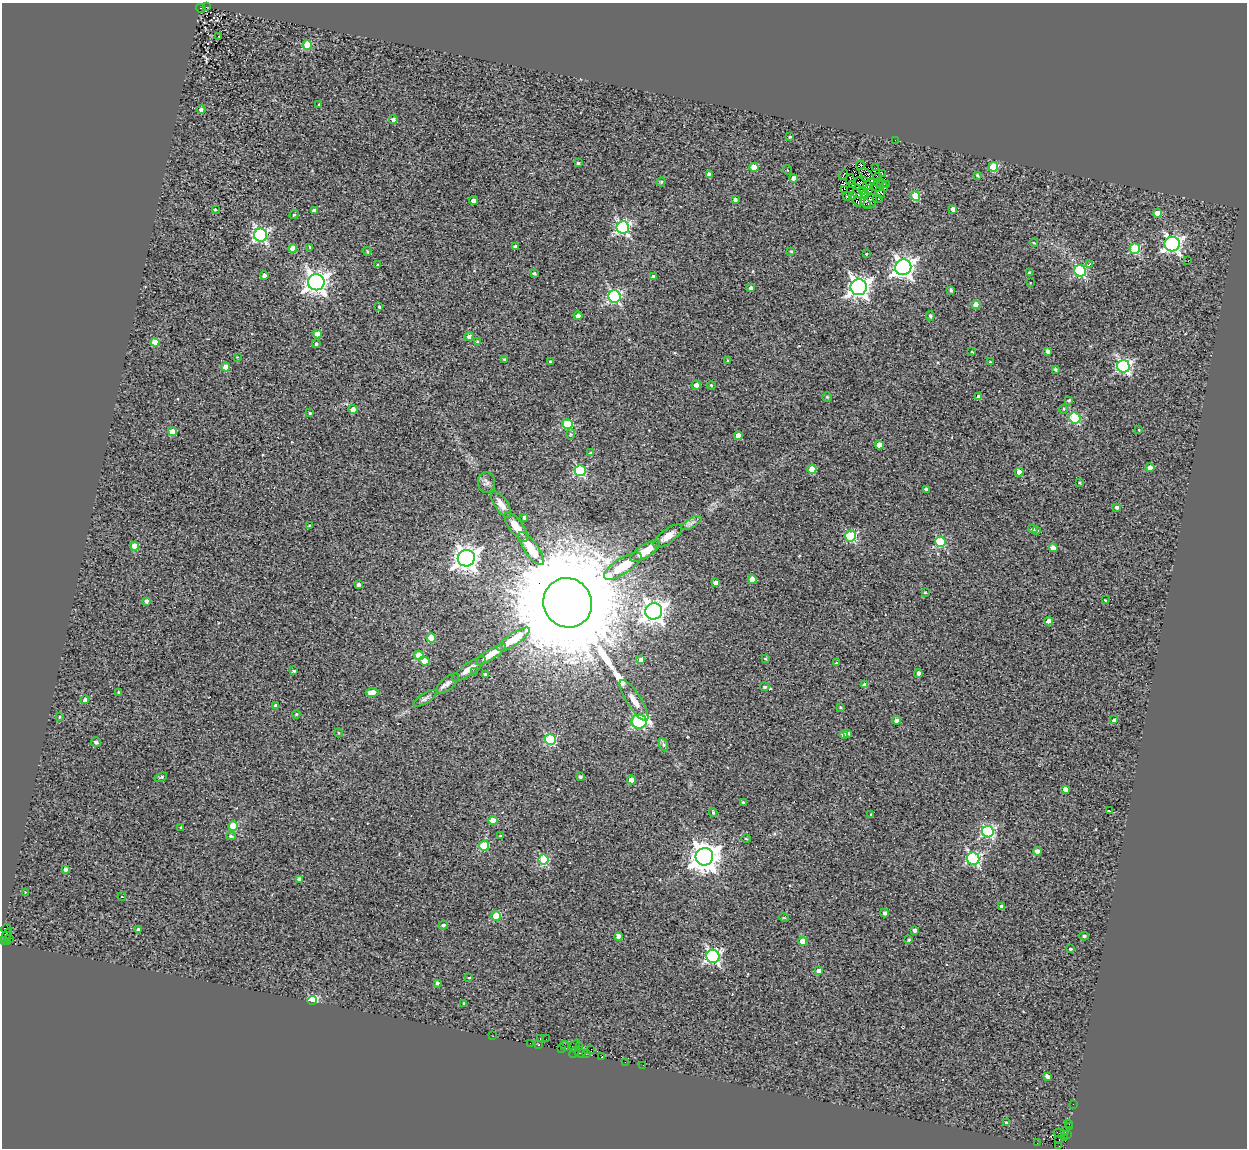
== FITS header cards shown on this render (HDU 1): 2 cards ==
NAXIS1  =                 1245
NAXIS2  =                 1146

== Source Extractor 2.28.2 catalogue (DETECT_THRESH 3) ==
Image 1245 x 1146 px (HDU 1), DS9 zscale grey, 1 PNG px = 1 image px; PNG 1249 x 1150 px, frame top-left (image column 1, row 1146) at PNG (2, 3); each listed source drawn as its Kron ellipse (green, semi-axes under 4 px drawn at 4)
Background 0.268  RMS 0.6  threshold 1.8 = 3 sigma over >= 5 px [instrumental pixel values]
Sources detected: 257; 3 with non-positive FLUX_AUTO (blend fragments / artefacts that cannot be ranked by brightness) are neither listed nor drawn; the other 254 listed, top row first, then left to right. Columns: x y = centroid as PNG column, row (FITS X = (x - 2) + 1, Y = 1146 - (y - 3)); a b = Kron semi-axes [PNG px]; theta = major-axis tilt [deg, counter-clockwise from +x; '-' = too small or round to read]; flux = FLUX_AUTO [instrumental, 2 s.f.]
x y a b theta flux
206 7 2 2 - 2.1e+02
201 8 5 3 - 4.6e+02
219 36 2 2 - 2.8e+01
307 45 5 4 - 1.4e+03
319 105 3 2 - 4.0e+01
201 109 4 4 - 9.8e+01
393 120 4 4 - 1.1e+02
790 137 3 3 - 4.3e+01
895 140 2 2 - 2.2e+01
578 163 3 3 - 5.5e+01
860 165 4 3 - 9.0e+01
754 167 4 4 - 6.2e+02
993 167 5 5 - 1.8e+03
876 168 2 2 - 3.2e+01
787 170 5 3 - 3.4e+01
882 173 3 2 - 5.7e+01
866 174 8 2 -32 2.2e+01
709 175 4 4 - 2.1e+02
844 175 5 2 - 3.8e+01
977 175 4 3 - 5.0e+01
877 177 4 3 - 1.1e+01
794 178 4 4 - 2.2e+02
850 179 5 2 - 3.8e+01
661 182 4 4 - 5.8e+01
861 182 6 2 -32 5.3e+01
878 183 5 2 - 4.8e+01
852 185 3 2 - 4.4e+01
867 185 4 2 - 6.5e+01
882 185 7 3 -51 5.2e+01
886 185 2 2 - 4.2e+01
876 187 5 3 - 1.3e+01
844 189 2 2 - 1.5e+01
869 189 3 2 - 3.4e+01
863 192 3 2 - 2.8e+01
881 192 6 2 -72 5.9e+01
857 194 5 2 - 2.1e+01
865 194 3 2 - 2.9e+01
852 195 3 2 - 4.6e+01
847 196 4 3 - 4.2e+01
915 196 5 4 - 1.3e+03
735 199 4 3 - 9.4e+01
878 199 5 2 - 5.1e+01
473 201 4 4 - 1.5e+02
857 201 5 2 - 1.1e+01
870 201 8 6 58 1.1e+02
865 203 6 4 -36 3.8e+01
215 209 3 2 - 4.3e+01
953 209 4 3 - 2.0e+02
314 210 4 3 - 1.1e+02
1157 213 4 4 - 4.1e+02
294 215 5 4 - 4.3e+01
623 227 6 6 - 8.1e+03
261 235 6 6 - 8.0e+03
1034 243 4 3 - 3.5e+01
1172 244 7 7 - 1.3e+04
515 246 4 3 - 6.2e+01
310 247 3 2 - 3.0e+01
293 248 4 4 - 4.3e+02
1135 249 5 5 - 2.7e+03
367 251 4 4 - 5.1e+01
791 251 3 2 - 4.0e+01
866 254 3 3 - 3.0e+01
1188 261 2 2 - 2.2e+01
1089 264 3 3 - 1.4e+02
377 265 4 3 - 4.3e+01
903 267 8 8 - 2.2e+04
1080 271 6 5 - 4.3e+03
1029 273 4 3 - 1.0e+02
535 274 3 3 - 6.3e+01
264 275 4 4 - 1.2e+02
653 277 4 4 - 1.2e+02
316 282 8 8 - 2.8e+04
1030 283 2 2 - 2.8e+01
859 287 8 8 - 2.3e+04
751 288 4 4 - 1.4e+02
951 290 3 3 - 7.1e+01
614 297 6 6 - 6.9e+03
976 305 4 4 - 5.6e+02
379 307 3 3 - 4.7e+01
578 316 4 4 - 2.0e+02
930 316 4 4 - 9.2e+01
318 334 4 4 - 5.0e+02
469 336 4 4 - 1.5e+02
477 341 3 3 - 1.3e+02
155 342 4 4 - 7.8e+02
316 344 4 3 - 7.4e+01
1047 351 4 3 - 1.1e+02
972 352 3 2 - 3.1e+01
237 357 2 2 - 2.6e+01
504 359 4 3 - 4.3e+01
727 360 4 2 - 3.7e+01
550 361 3 3 - 3.6e+01
990 362 3 2 - 3.3e+01
1123 366 6 6 - 7.5e+03
226 367 4 4 - 7.6e+02
1055 369 3 3 - 5.8e+01
696 385 4 4 - 2.1e+02
711 385 4 3 - 3.7e+01
827 397 4 4 - 4.1e+01
979 397 4 4 - 2.1e+02
1069 400 4 3 - 6.3e+01
1064 409 4 3 - 3.7e+01
353 410 4 4 - 2.6e+02
310 413 3 3 - 5.0e+01
1075 418 6 5 - 2.7e+03
567 424 5 4 - 2.1e+03
1139 430 3 2 - 2.6e+01
172 432 4 4 - 6.3e+02
570 434 5 4 - 5.3e+01
738 436 4 4 - 4.0e+02
879 445 4 4 - 4.8e+02
591 453 4 3 - 7.7e+01
1150 468 4 4 - 2.4e+02
812 469 4 4 - 8.6e+02
580 471 5 5 - 3.6e+03
1019 472 4 4 - 3.0e+02
486 482 10 8 -80 1.6e+02
1079 483 3 3 - 4.4e+01
926 489 4 3 - 8.5e+01
501 504 15 6 -55 2.6e+02
1116 507 4 4 - 9.7e+01
524 517 3 3 - 7.7e+01
691 523 11 4 31 1.3e+02
310 526 3 3 - 6.0e+01
516 527 17 6 -53 4.6e+02
1033 529 4 4 - 8.1e+01
1037 530 3 3 - 4.3e+01
668 536 17 7 37 2.9e+02
850 536 5 5 - 3.3e+03
940 542 5 5 - 3.0e+03
135 546 4 4 - 7.5e+02
1053 548 4 4 - 3.0e+02
531 549 19 7 -55 1.0e+03
645 551 17 6 32 5.0e+02
466 558 8 8 - 3.0e+04
623 566 22 8 33 1.2e+03
752 579 4 4 - 4.8e+02
716 583 4 4 - 2.2e+02
359 584 4 4 - 9.1e+01
925 593 4 2 - 3.4e+01
1105 600 3 2 - 3.6e+01
146 601 4 4 - 1.3e+02
568 603 25 24 - 1.2e+06
654 611 8 8 - 2.7e+04
1049 621 4 4 - 2.5e+02
431 638 4 4 - 1.0e+03
513 639 19 6 33 1.1e+03
491 654 17 5 33 5.1e+02
419 656 5 4 - 1.2e+03
765 658 4 3 - 3.0e+01
641 660 4 4 - 2.8e+02
424 661 5 4 - 4.3e+02
836 663 4 3 - 3.8e+01
469 669 20 6 35 3.5e+02
294 671 3 3 - 5.1e+01
475 671 4 4 - 4.0e+01
918 673 4 4 - 9.9e+01
485 675 3 3 - 9.9e+01
447 684 14 6 40 1.9e+02
865 685 4 4 - 2.6e+02
765 687 5 4 - 6.6e+01
119 693 4 3 - 6.9e+01
372 693 6 4 4 4.8e+02
425 698 13 5 33 1.2e+02
85 700 4 4 - 1.1e+02
634 700 24 7 -57 3.9e+02
276 705 4 3 - 1.0e+02
840 707 3 3 - 4.8e+01
296 714 4 3 - 4.3e+01
59 717 4 4 - 4.3e+01
896 720 4 4 - 1.8e+02
1114 720 4 3 - 7.6e+01
639 721 7 7 - 5.6e+03
338 733 4 3 - 3.6e+01
848 733 4 3 - 1.1e+02
844 735 4 4 - 1.8e+02
550 740 5 5 - 3.7e+03
96 742 5 4 - 1.1e+02
664 745 7 4 -71 8.4e+01
161 777 6 4 20 5.0e+01
580 777 4 3 - 8.7e+01
631 780 4 4 - 4.1e+02
1065 789 4 4 - 2.2e+02
744 803 4 3 - 9.2e+01
1109 811 3 2 - 3.0e+01
713 812 4 3 - 5.9e+01
871 814 3 3 - 3.2e+01
493 820 4 4 - 6.3e+02
233 826 4 4 - 1.1e+03
181 827 3 2 - 3.4e+01
988 832 6 5 - 6.1e+03
231 836 5 4 - 6.8e+01
500 836 3 2 - 3.4e+01
746 839 5 3 - 4.3e+01
484 846 5 5 - 2.0e+03
1037 851 4 4 - 3.4e+02
704 857 9 9 - 5.5e+04
544 859 5 5 - 2.4e+03
973 859 6 6 - 6.0e+03
65 869 4 4 - 1.1e+02
299 879 4 4 - 1.4e+02
25 892 3 2 - 3.5e+01
122 897 4 3 - 2.8e+01
1001 906 3 3 - 9.8e+01
885 913 4 4 - 1.1e+02
496 916 5 4 - 1.3e+03
784 918 5 3 - 3.7e+01
443 925 4 3 - 8.2e+01
6 929 5 2 - 6.2e+00
138 930 4 3 - 1.4e+02
914 930 3 3 - 9.1e+01
7 935 7 4 59 5.4e+02
618 936 4 4 - 2.6e+02
1084 936 5 4 - 6.8e+01
10 938 3 2 - 8.1e+00
4 940 3 3 - 8.8e+02
909 940 4 3 - 5.2e+01
8 941 3 3 - 8.2e+01
802 941 4 4 - 5.7e+02
1070 949 3 3 - 5.2e+01
713 956 6 6 - 8.9e+03
819 971 4 4 - 3.1e+02
469 978 3 3 - 4.7e+01
437 983 3 3 - 7.7e+01
312 1000 5 4 - 3.5e+03
464 1004 3 3 - 5.4e+01
493 1036 3 2 - 3.9e+01
540 1038 3 2 - 3.5e+02
546 1039 2 2 - 2.5e+02
530 1043 2 2 - 5.6e+01
539 1045 3 3 - 3.0e+02
575 1045 7 3 51 2.6e+02
565 1046 5 3 - 5.9e+01
579 1046 2 2 - 5.6e+01
561 1049 3 3 - 7.2e+01
591 1049 3 2 - 1.1e+02
574 1052 6 3 58 2.1e+02
580 1053 5 3 - 2.7e+02
586 1054 2 2 - 6.2e+01
602 1057 3 2 - 5.4e+01
625 1062 2 2 - 2.6e+01
643 1065 2 2 - 7.7e+01
1047 1077 4 3 - 9.6e+01
1073 1104 2 2 - 5.2e+01
1006 1123 3 3 - 6.3e+01
1069 1123 3 2 - 5.8e+01
1069 1127 2 2 - 7.8e+02
1065 1132 3 2 - 4.6e+01
1059 1133 6 3 -16 1.8e+02
1067 1134 3 2 - 3.8e+01
1064 1138 4 3 - 1.4e+02
1059 1139 3 2 - 4.7e+01
1037 1143 2 2 - 1.9e+01
1059 1146 3 2 - 6.3e+01
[3 non-positive-flux detections neither listed nor drawn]